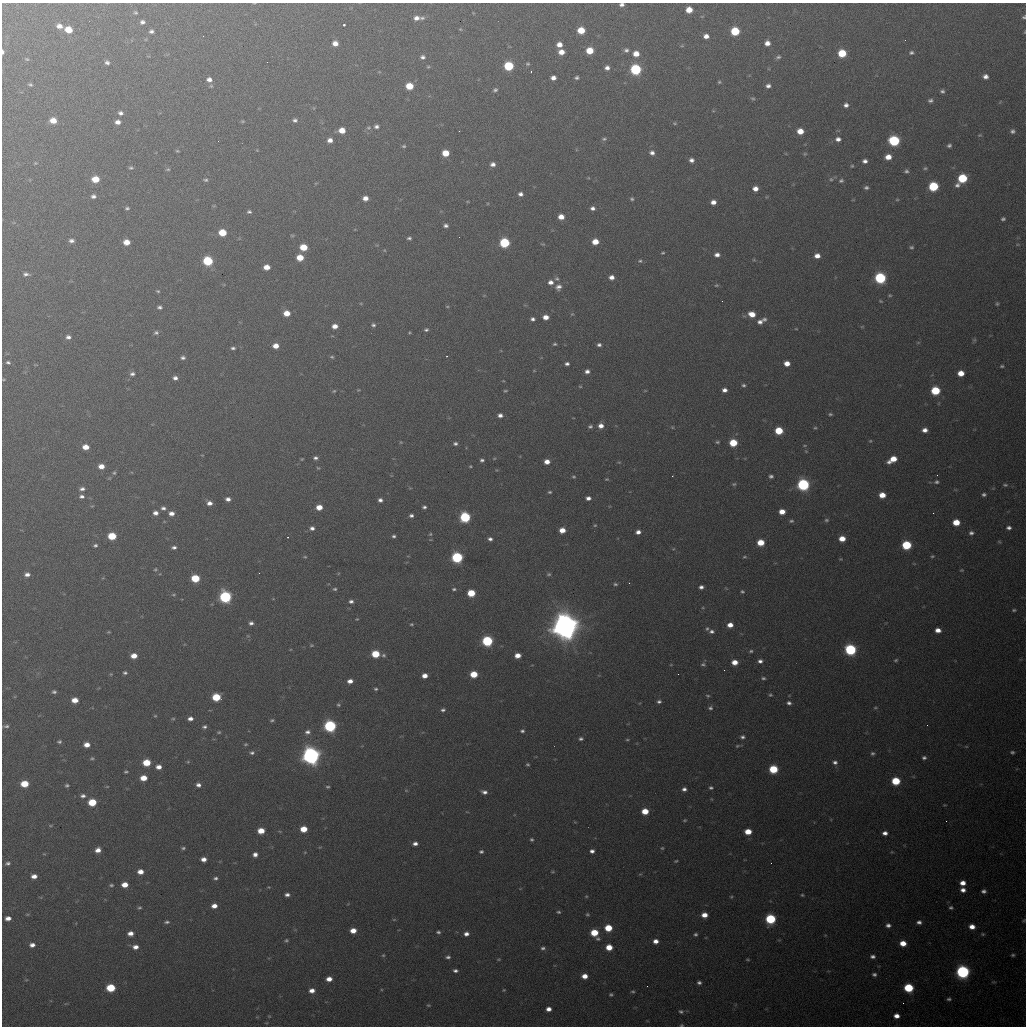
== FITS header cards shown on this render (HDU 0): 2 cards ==
NAXIS1  =                 1024 / length of data axis 1
NAXIS2  =                 1024 / length of data axis 2

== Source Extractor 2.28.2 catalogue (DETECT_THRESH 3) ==
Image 1024 x 1024 px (HDU 0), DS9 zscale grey, 1 PNG px = 1 image px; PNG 1028 x 1028 px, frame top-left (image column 1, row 1024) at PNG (2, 3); no overlay
Background 489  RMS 18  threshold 54.5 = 3 sigma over >= 5 px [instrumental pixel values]
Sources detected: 449; all 449 listed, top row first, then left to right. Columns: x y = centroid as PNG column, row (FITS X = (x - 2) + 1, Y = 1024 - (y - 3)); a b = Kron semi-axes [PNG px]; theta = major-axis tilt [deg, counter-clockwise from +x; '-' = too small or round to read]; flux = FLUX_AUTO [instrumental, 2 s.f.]
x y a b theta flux
622 5 5 4 - 3.8e+03
689 10 5 5 - 1.7e+04
135 13 3 3 - 1.5e+03
1024 17 4 4 - 2.1e+03
416 18 7 6 - 6.4e+03
422 18 6 5 - 3.1e+03
142 22 4 4 - 3.3e+03
344 25 3 3 - 4.2e+03
59 26 7 5 -13 7.7e+03
460 29 5 4 - 1.2e+03
69 30 6 5 - 2.1e+04
581 30 6 5 - 2.7e+04
151 31 4 4 - 2.9e+03
735 31 6 6 - 5.5e+04
1025 32 4 3 - 9.5e+02
706 36 5 4 - 6.8e+03
335 43 6 5 - 9.4e+03
767 43 6 5 - 8.0e+03
559 45 5 5 - 8.8e+03
682 46 6 3 -17 1.3e+03
626 50 6 6 - 3.3e+03
590 51 5 5 - 2.6e+04
3 52 5 3 - 2.9e+03
561 52 5 5 - 1.1e+04
842 53 6 6 - 4.0e+04
911 53 6 5 - 2.5e+03
636 54 6 5 - 1.4e+04
422 57 6 5 - 3.5e+03
778 57 7 5 17 2.8e+03
27 59 6 4 -20 1.6e+03
107 62 5 5 - 3.4e+03
528 64 5 4 - 1.7e+03
509 66 6 6 - 7.5e+04
428 67 5 4 - 1.4e+03
607 68 5 5 - 5.2e+03
636 69 6 6 - 1.4e+05
531 71 2 2 - 1.0e+03
985 76 5 5 - 5.6e+03
553 78 5 4 - 6.5e+03
577 78 4 3 - 2.4e+03
209 80 7 6 - 6.0e+03
719 82 4 3 - 1.5e+03
30 84 5 4 - 1.9e+03
409 86 6 5 - 2.9e+04
768 86 6 5 - 4.4e+03
495 90 5 5 - 2.6e+03
942 91 4 4 - 2.8e+03
753 98 6 5 - 2.0e+03
930 100 6 4 3 3.0e+03
846 105 5 5 - 4.3e+03
121 113 6 5 - 3.8e+03
295 120 6 5 - 3.3e+03
53 121 7 5 -6 1.4e+04
243 121 4 4 - 1.3e+03
118 122 5 4 - 6.2e+03
675 123 5 4 - 1.5e+03
376 126 6 5 - 3.5e+03
368 128 7 5 1 2.5e+03
342 130 6 5 - 1.5e+04
459 131 2 2 - 1.6e+03
800 131 6 5 - 1.6e+04
1012 131 6 5 - 3.4e+03
980 135 5 4 - 1.3e+03
604 139 7 5 9 2.3e+03
838 139 6 5 - 5.2e+03
330 140 5 4 - 7.0e+03
894 141 6 6 - 1.3e+05
949 145 4 3 - 2.5e+03
404 146 5 4 - 1.8e+03
177 151 5 4 - 1.4e+03
446 153 5 5 - 2.3e+04
652 153 6 6 - 4.7e+03
805 154 5 4 - 1.4e+03
888 157 5 5 - 1.2e+04
691 160 5 5 - 4.9e+03
865 161 5 4 - 4.6e+03
35 163 4 4 - 1.2e+03
493 164 5 4 - 5.2e+03
852 166 4 4 - 1.3e+03
131 168 5 4 - 2.2e+03
925 168 5 4 - 1.6e+03
168 169 6 4 -1 1.8e+03
906 171 5 4 - 2.6e+03
962 178 6 6 - 6.8e+04
95 179 6 5 - 2.5e+04
831 179 6 5 - 1.9e+03
205 180 6 4 -8 2.1e+03
841 181 6 5 - 2.6e+03
957 185 6 5 - 3.9e+03
933 186 6 6 - 7.8e+04
866 188 5 4 - 2.7e+03
755 189 5 5 - 8.5e+03
520 194 5 4 - 4.3e+03
93 196 6 5 - 4.1e+03
365 198 5 5 - 8.5e+03
632 199 5 4 - 2.0e+03
897 200 5 3 - 1.3e+03
713 202 5 4 - 7.8e+03
127 208 5 4 - 2.2e+03
592 208 5 4 - 4.3e+03
249 212 5 4 - 2.4e+03
561 217 5 5 - 1.2e+04
1003 219 5 4 - 2.5e+03
446 225 4 4 - 3.3e+03
222 233 6 5 - 3.0e+04
292 235 6 3 -1 1.2e+03
409 238 4 3 - 2.3e+03
71 241 6 5 - 4.3e+03
126 242 6 5 - 1.4e+04
595 242 5 5 - 1.7e+04
504 243 6 6 - 9.9e+04
543 244 7 3 -5 1.3e+03
303 247 6 5 - 2.7e+04
911 247 4 4 - 1.9e+03
384 250 5 3 - 9.1e+02
663 253 3 2 - 1.3e+03
717 255 6 5 - 5.9e+03
817 256 6 5 - 9.1e+03
300 258 6 5 - 2.2e+04
754 260 6 3 -18 1.3e+03
208 261 6 5 - 8.1e+04
640 261 6 5 - 2.1e+03
267 267 5 5 - 1.2e+04
26 274 7 4 -5 3.7e+03
611 277 5 5 - 6.9e+03
880 278 6 6 - 1.6e+05
557 279 7 6 - 2.6e+03
551 282 6 5 - 6.3e+03
716 285 5 3 - 1.4e+03
558 287 8 7 - 5.9e+03
158 291 5 4 - 1.5e+03
890 295 5 4 - 1.4e+03
722 301 2 2 - 4.7e+02
881 301 5 3 - 1.2e+03
997 304 4 3 - 1.6e+03
447 306 5 3 - 1.1e+03
160 307 5 4 - 3.0e+03
287 313 6 5 - 1.6e+04
572 314 5 4 - 1.3e+03
752 314 7 5 -20 1.5e+04
546 317 5 4 - 1.0e+04
533 319 4 4 - 3.3e+03
764 319 6 5 - 3.0e+03
760 322 7 6 - 5.1e+03
373 325 5 4 - 2.4e+03
335 326 5 4 - 9.5e+03
862 327 6 4 1 1.1e+03
796 329 4 3 - 8.8e+02
426 330 5 4 - 2.3e+03
156 333 7 5 14 3.0e+03
68 337 6 5 - 4.3e+03
974 340 6 5 - 1.7e+03
555 344 5 3 - 1.8e+03
599 345 5 4 - 3.2e+03
276 346 5 4 - 1.2e+04
233 348 5 4 - 2.6e+03
447 356 2 2 - 8.4e+02
332 357 5 4 - 1.7e+03
183 358 5 4 - 3.1e+03
8 362 5 4 - 2.6e+03
787 363 5 4 - 1.1e+04
567 364 4 3 - 3.4e+03
1002 366 4 3 - 1.7e+03
534 371 5 3 - 9.5e+02
587 371 5 4 - 4.7e+03
961 373 5 5 - 1.6e+04
132 374 6 5 - 3.6e+03
175 378 5 4 - 4.4e+03
3 379 4 3 - 1.1e+03
744 385 5 4 - 2.2e+03
580 386 5 3 - 1.1e+03
358 390 5 3 - 1.1e+03
724 390 5 4 - 5.7e+03
334 391 5 4 - 1.5e+03
505 391 5 3 - 1.4e+03
935 391 6 5 - 6.1e+04
830 414 5 4 - 1.8e+03
500 415 5 4 - 5.3e+03
590 426 5 4 - 2.4e+03
601 426 6 5 - 7.9e+03
672 427 4 3 - 1.2e+03
815 428 5 4 - 1.4e+03
925 430 5 4 - 6.7e+03
779 431 6 5 - 4.0e+04
870 441 4 4 - 1.3e+03
401 442 5 4 - 1.2e+03
717 442 5 4 - 1.7e+03
733 443 6 5 - 4.0e+04
455 444 5 4 - 3.0e+03
805 445 4 3 - 1.0e+03
86 447 5 5 - 1.3e+04
315 458 5 4 - 3.2e+03
302 459 5 4 - 1.1e+03
893 459 8 5 31 2.1e+04
482 460 4 3 - 2.6e+03
547 462 5 4 - 9.5e+03
101 466 5 4 - 1.1e+04
470 466 4 3 - 1.1e+03
318 468 5 4 - 1.3e+03
114 473 5 4 - 1.6e+03
937 475 2 2 - 6.7e+02
672 476 2 2 - 6.5e+02
771 476 4 4 - 2.9e+03
573 477 4 4 - 1.6e+03
607 479 4 3 - 1.3e+03
937 482 6 5 - 2.6e+03
734 484 6 5 - 1.9e+03
803 485 6 6 - 2.3e+05
1005 485 6 4 -1 1.9e+03
82 489 6 4 7 3.9e+03
550 492 4 3 - 1.6e+03
984 494 5 4 - 2.7e+03
882 495 5 5 - 1.6e+04
82 496 7 5 -4 3.9e+03
588 498 5 4 - 5.1e+03
228 499 5 4 - 5.1e+03
380 500 5 4 - 4.2e+03
209 503 6 5 - 6.6e+03
319 507 5 4 - 1.5e+04
424 507 4 4 - 2.7e+03
163 508 6 5 - 3.6e+03
782 512 5 4 - 1.3e+04
155 513 5 5 - 5.9e+03
171 513 6 5 - 6.9e+03
933 513 2 2 - 6.2e+02
411 515 4 4 - 3.3e+03
465 517 6 6 - 1.2e+05
826 520 6 5 - 2.1e+03
791 521 7 4 9 2.1e+03
956 522 6 5 - 2.3e+04
595 525 4 4 - 1.3e+03
312 528 5 4 - 4.4e+03
1009 528 6 5 - 3.7e+03
562 530 5 5 - 1.4e+04
638 532 5 4 - 5.9e+03
971 533 6 5 - 3.4e+03
430 534 5 4 - 1.4e+03
112 536 6 5 - 3.9e+04
394 536 4 4 - 2.5e+03
490 539 4 4 - 3.7e+03
842 539 5 5 - 1.6e+04
999 542 6 3 -2 1.2e+03
761 543 5 5 - 2.6e+04
95 545 5 4 - 2.4e+03
906 545 6 5 - 7.5e+04
174 547 5 4 - 3.2e+03
932 556 5 3 - 1.4e+03
305 557 4 4 - 1.3e+03
457 557 6 5 - 1.5e+05
744 557 6 4 6 1.5e+03
840 559 4 4 - 1.0e+03
155 569 5 4 - 1.5e+03
961 570 4 3 - 1.1e+03
259 573 2 2 - 5.0e+02
27 574 6 5 - 5.7e+03
549 574 6 5 - 2.1e+03
195 578 6 5 - 4.7e+04
629 583 3 2 - 1.1e+03
615 584 6 4 -13 2.0e+03
701 587 4 4 - 4.1e+03
335 589 6 4 0 2.1e+03
454 589 5 3 - 2.0e+03
742 591 4 3 - 1.8e+03
471 593 6 5 - 3.6e+04
174 595 6 4 -5 1.5e+03
225 597 6 6 - 2.0e+05
351 601 5 5 - 3.6e+03
1014 610 5 3 - 1.8e+03
357 619 4 4 - 1.0e+03
251 623 5 4 - 3.7e+03
411 624 5 3 - 1.5e+03
730 625 5 5 - 1.1e+04
565 626 10 9 - 2.0e+06
707 629 6 4 73 2.1e+03
938 630 5 4 - 8.9e+03
712 631 7 5 -8 3.7e+03
109 632 4 3 - 1.3e+03
248 636 5 3 - 1.2e+03
487 641 6 5 - 1.4e+05
311 645 6 4 1 1.6e+03
850 650 6 6 - 1.7e+05
751 651 5 4 - 2.0e+03
375 654 6 5 - 4.1e+04
383 655 6 5 - 2.3e+03
518 655 5 4 - 1.2e+04
134 656 5 4 - 1.3e+04
896 660 5 4 - 1.7e+03
760 661 5 5 - 4.2e+03
735 662 5 5 - 1.3e+04
703 664 7 5 -7 2.4e+03
125 673 5 4 - 2.5e+03
111 674 5 5 - 1.3e+03
474 674 5 5 - 2.9e+04
425 676 5 4 - 9.4e+03
763 678 5 4 - 2.2e+03
350 681 5 4 - 7.4e+03
376 689 5 4 - 1.9e+03
54 692 5 4 - 2.5e+03
770 695 4 4 - 1.5e+03
708 696 5 4 - 1.5e+03
216 697 6 5 - 4.8e+04
75 700 5 5 - 1.4e+04
659 702 5 4 - 2.8e+03
789 703 6 5 - 3.4e+03
338 705 5 4 - 1.7e+03
710 708 6 5 - 2.6e+03
875 708 6 3 -7 1.3e+03
443 710 5 4 - 2.7e+03
155 716 5 4 - 1.3e+03
173 719 5 3 - 1.3e+03
190 719 5 4 - 5.5e+03
272 720 5 4 - 1.9e+03
927 725 2 2 - 6.2e+02
6 726 8 4 4 2.7e+03
330 726 6 6 - 2.1e+05
204 727 5 4 - 2.7e+03
522 731 5 4 - 2.5e+03
219 732 4 4 - 1.5e+03
307 732 7 6 - 4.6e+03
742 737 5 4 - 3.0e+03
581 739 5 4 - 2.7e+03
627 740 5 3 - 1.3e+03
59 742 5 4 - 2.2e+03
246 744 5 4 - 1.5e+03
87 745 5 4 - 1.0e+04
737 746 6 4 8 1.6e+03
966 746 5 3 - 9.6e+02
1012 752 4 4 - 2.1e+03
252 753 7 5 4 3.0e+03
872 753 6 5 - 2.4e+03
311 756 7 7 - 8.5e+05
92 758 5 4 - 1.8e+03
924 758 5 4 - 2.9e+03
188 762 5 5 - 1.4e+03
835 762 6 5 - 4.1e+03
147 763 6 5 - 3.3e+04
528 764 3 3 - 1.6e+03
158 767 5 4 - 7.7e+03
773 769 6 5 - 5.7e+04
126 772 4 3 - 1.7e+03
143 778 5 4 - 1.8e+04
896 781 6 5 - 5.1e+04
25 784 6 5 - 3.1e+04
67 785 4 3 - 2.0e+03
198 785 5 5 - 5.1e+03
328 787 4 3 - 1.6e+03
711 788 5 4 - 2.3e+03
684 789 4 4 - 4.0e+03
406 790 5 3 - 1.0e+03
484 792 6 4 -13 4.7e+03
83 796 7 5 -4 3.6e+03
92 802 6 5 - 4.2e+04
944 805 6 2 -5 9.4e+02
645 811 5 5 - 2.4e+04
684 820 4 3 - 1.3e+03
946 821 2 2 - 7.3e+02
50 825 5 3 - 1.2e+03
304 829 5 5 - 2.0e+04
261 831 6 5 - 2.0e+04
748 832 5 5 - 2.1e+04
885 833 5 4 - 5.7e+03
532 839 4 4 - 1.9e+03
415 843 5 4 - 5.3e+03
320 847 5 3 - 9.3e+02
183 848 5 3 - 2.1e+03
662 848 4 4 - 1.3e+03
98 850 5 5 - 8.1e+03
592 851 4 4 - 4.3e+03
305 852 5 3 - 9.1e+02
481 852 4 3 - 2.3e+03
892 852 6 3 -17 1.2e+03
255 854 5 5 - 5.4e+03
204 859 5 4 - 7.4e+03
676 861 4 3 - 1.3e+03
8 863 7 5 10 3.1e+03
771 863 2 2 - 6.6e+02
140 872 6 5 - 1.0e+04
553 872 6 3 0 1.2e+03
34 876 5 4 - 7.8e+03
215 878 6 4 7 2.7e+03
963 883 6 5 - 9.6e+03
111 885 6 4 -8 1.9e+03
125 885 5 4 - 1.4e+04
269 887 4 3 - 1.1e+03
963 890 6 5 - 6.4e+03
984 891 5 4 - 3.6e+03
287 895 5 4 - 4.2e+03
802 895 4 3 - 1.5e+03
586 896 4 4 - 1.2e+03
731 897 4 4 - 1.3e+03
214 906 5 4 - 8.6e+03
139 908 5 4 - 1.9e+03
951 908 6 5 - 2.4e+03
558 912 5 3 - 1.7e+03
27 914 6 3 -18 1.2e+03
587 914 4 4 - 1.6e+03
704 915 5 5 - 1.1e+04
8 918 5 4 - 6.7e+03
770 919 6 6 - 1.1e+05
394 920 5 3 - 1.1e+03
1024 920 4 3 - 1.2e+03
167 922 6 4 7 2.4e+03
919 922 6 5 - 4.3e+03
888 925 6 5 - 4.4e+03
972 927 6 5 - 1.0e+04
608 928 5 5 - 3.2e+04
353 931 5 4 - 1.2e+04
438 932 4 3 - 2.3e+03
130 933 5 4 - 7.9e+03
594 933 6 5 - 3.3e+04
466 934 5 5 - 5.8e+03
695 934 4 4 - 2.2e+03
983 934 5 4 - 1.6e+03
598 939 5 5 - 2.4e+03
286 940 5 4 - 1.9e+03
656 941 5 5 - 7.9e+03
903 943 6 5 - 1.6e+04
32 945 5 4 - 5.6e+03
135 947 6 5 - 7.3e+03
609 947 5 5 - 2.0e+04
543 948 5 4 - 2.8e+03
383 955 5 4 - 1.4e+03
1013 955 5 4 - 2.0e+03
873 956 6 4 -1 4.0e+03
448 957 5 4 - 2.9e+03
498 959 5 3 - 1.3e+03
748 960 5 2 - 1.2e+03
455 971 5 4 - 3.3e+03
963 972 7 6 - 3.4e+05
874 974 6 4 -10 3.1e+03
585 976 5 5 - 1.1e+04
329 979 5 4 - 9.8e+03
26 980 5 3 - 9.1e+02
994 982 7 4 0 1.5e+03
699 983 4 4 - 2.9e+03
111 988 6 5 - 5.3e+04
909 988 6 5 - 7.2e+04
504 990 5 4 - 1.2e+03
312 991 6 5 - 8.0e+03
633 992 5 3 - 1.7e+03
611 994 4 3 - 1.9e+03
949 999 5 4 - 2.4e+03
903 1003 3 2 - 9.6e+02
428 1005 5 3 - 1.4e+03
548 1009 5 4 - 7.2e+03
681 1011 6 5 - 2.6e+03
269 1016 4 3 - 9.5e+02
896 1016 5 4 - 8.0e+03
681 1025 5 4 - 1.5e+03
At the frame edge (FLAGS 8, measured only in part): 7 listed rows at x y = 622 5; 1024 17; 1025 32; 3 52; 3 379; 1024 920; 681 1025